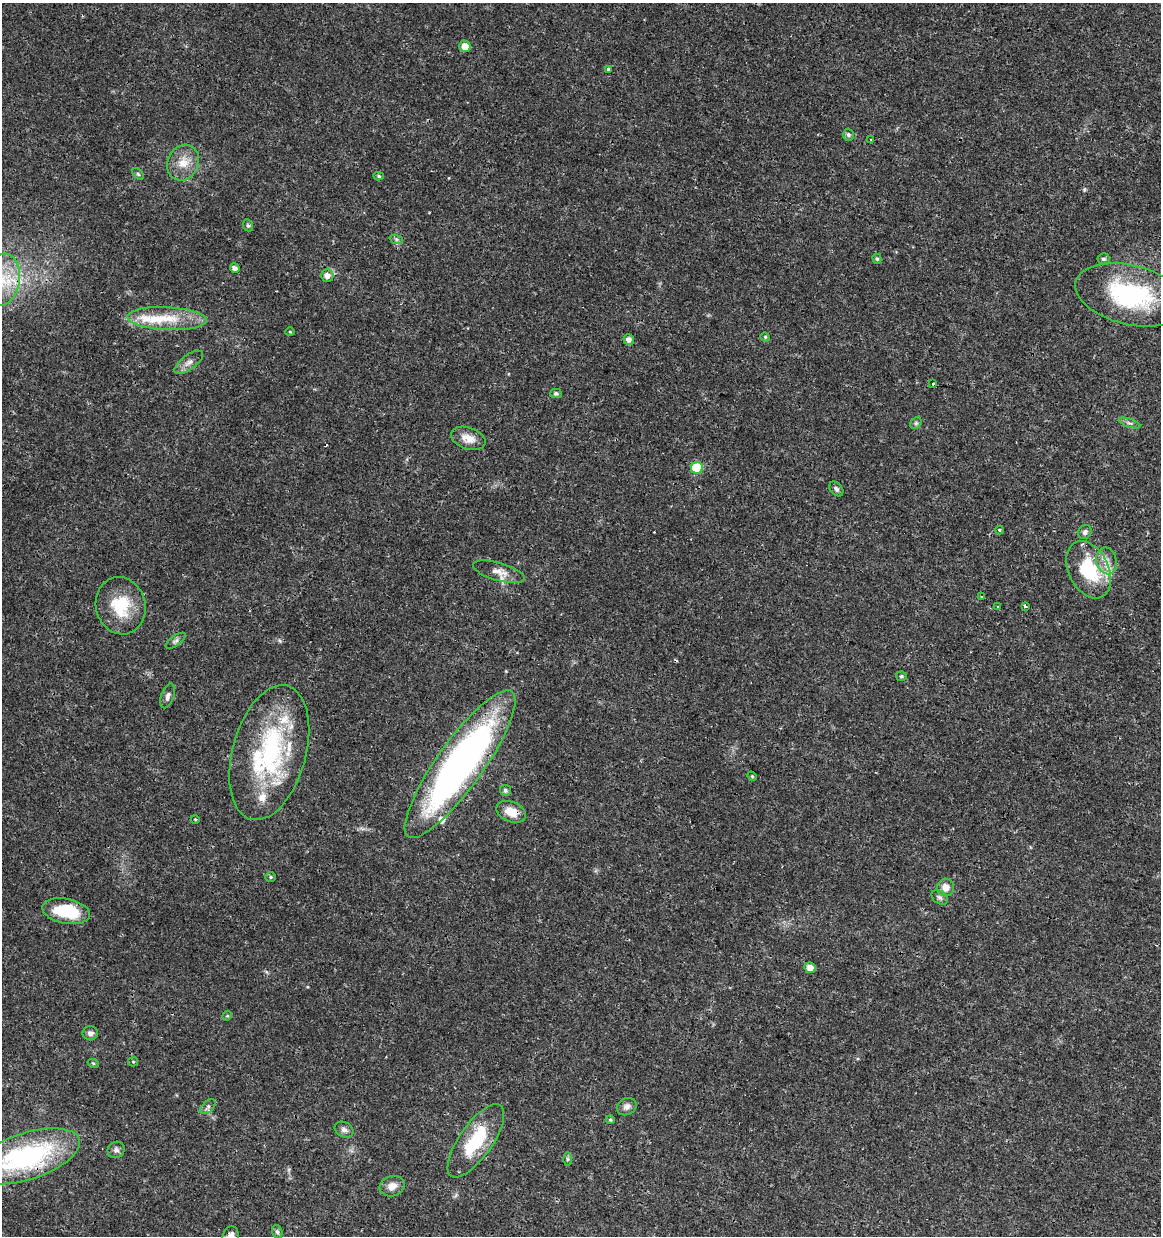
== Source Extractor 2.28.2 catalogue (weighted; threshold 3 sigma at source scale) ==
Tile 6 of 4 x 4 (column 2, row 2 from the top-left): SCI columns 1386-2544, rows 2478-3711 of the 5148 x 4947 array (HDU 1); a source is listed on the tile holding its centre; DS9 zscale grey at full resolution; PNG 1163 x 1238 px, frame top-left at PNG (2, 3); each listed source drawn as its Kron ellipse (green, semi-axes under 4 px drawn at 4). Shown black and unused: <1% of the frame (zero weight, under 3 of 4 exposures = <1% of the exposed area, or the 3 px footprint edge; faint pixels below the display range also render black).
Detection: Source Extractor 2.28.2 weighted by HDU 2 'WHT'; one run over the whole footprint, this tile lists its part. Background 0.0192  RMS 0.0018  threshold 0.00796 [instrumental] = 3 sigma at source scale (4.5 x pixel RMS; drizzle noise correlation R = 1.50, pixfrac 1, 0.0396/0.0396 arcsec/px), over >= 5 px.
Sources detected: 75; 4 cosmic-ray / hot-pixel residue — neither listed nor drawn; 6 inside a brighter listed object's ellipse — not listed separately; the other 65 listed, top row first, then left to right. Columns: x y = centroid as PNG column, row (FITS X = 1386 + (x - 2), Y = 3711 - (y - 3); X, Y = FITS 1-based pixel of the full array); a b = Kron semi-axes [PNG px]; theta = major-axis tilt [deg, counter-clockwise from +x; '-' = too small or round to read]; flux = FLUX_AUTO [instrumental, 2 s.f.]
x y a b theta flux
465 46 6 5 - 1.8
608 69 4 4 - 0.25
848 135 6 5 - 0.45
871 139 4 3 - 0.76
183 163 18 15 65 3
138 174 7 4 -46 0.27
379 176 5 4 - 0.31
248 225 6 5 - 0.3
396 239 7 4 -18 0.33
877 259 5 4 - 0.32
1104 259 6 5 - 0.41
235 268 5 4 - 0.71
327 276 6 6 - 1.1
2 280 26 17 80 7.6
1130 295 56 29 -14 22
167 319 40 11 -3 5.7
290 332 5 3 - 0.16
765 337 5 4 - 0.19
629 339 5 5 - 0.8
189 362 17 7 37 1.1
933 384 3 2 - 0.23
556 394 5 4 - 0.43
916 423 6 5 - 0.33
1130 423 11 3 -19 0.46
468 438 18 11 -20 1.9
697 468 6 6 - 7
836 489 8 5 -49 0.46
1000 530 4 3 - 0.24
1085 532 7 6 - 0.52
1106 561 13 10 -75 1.8
1089 570 30 20 -64 11
499 572 27 9 -16 1.7
982 597 3 2 - 0.33
121 606 29 25 -77 7.1
1025 606 3 3 - 0.5
998 607 3 3 - 0.59
176 641 11 5 36 0.5
901 676 5 4 - 0.3
168 696 13 6 71 0.76
269 753 69 37 74 28
460 764 89 23 54 84
752 776 5 4 - 0.24
505 790 5 5 - 0.4
511 812 15 10 -22 2.9
195 819 4 3 - 0.14
271 877 5 5 - 0.26
946 887 9 8 - 1.5
940 897 9 6 -38 0.51
66 911 24 12 -11 7.3
810 968 6 5 - 1.3
227 1016 5 4 - 0.2
90 1033 7 7 - 0.72
133 1062 5 4 - 0.2
93 1063 6 3 -18 0.2
208 1107 9 5 45 0.49
627 1107 10 8 29 0.9
610 1120 4 4 - 0.28
344 1130 10 7 -27 0.68
476 1141 43 16 55 10
116 1150 9 8 - 0.66
27 1156 55 23 18 29
568 1159 7 4 -89 0.35
392 1186 13 10 18 1.5
277 1232 6 5 - 0.43
231 1236 10 8 70 1.1
Overlapping masked pixels (flux is a lower limit): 4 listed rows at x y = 2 280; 460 764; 511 812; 27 1156
Isophote crosses this tile's border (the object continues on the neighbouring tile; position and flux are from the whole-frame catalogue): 3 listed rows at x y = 2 280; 27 1156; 231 1236